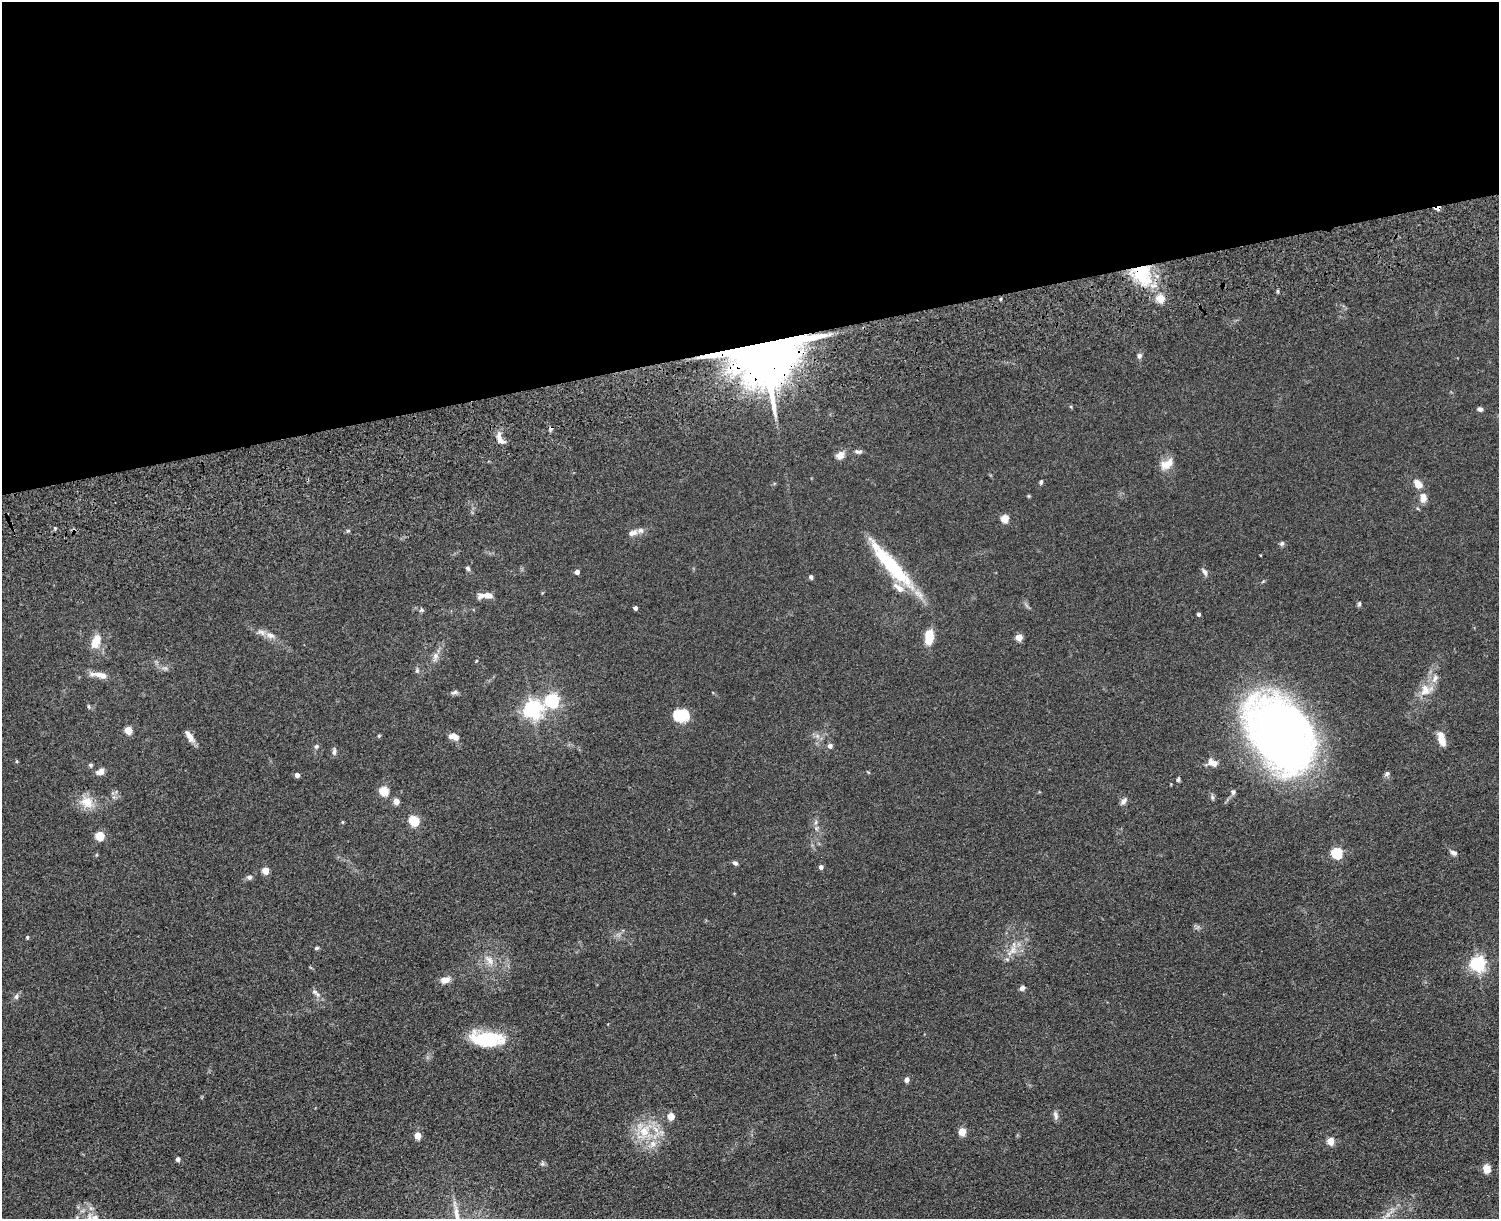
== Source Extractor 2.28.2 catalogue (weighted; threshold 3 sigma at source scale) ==
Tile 2 of 3 x 4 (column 2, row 1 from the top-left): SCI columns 1770-3266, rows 3811-5027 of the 5149 x 5188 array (HDU 1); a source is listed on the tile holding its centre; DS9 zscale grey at full resolution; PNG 1501 x 1221 px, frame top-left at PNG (2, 2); no overlay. Shown black and unused: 28% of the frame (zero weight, under 3 of 5 exposures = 11% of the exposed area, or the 3 px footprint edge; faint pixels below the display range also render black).
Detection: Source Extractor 2.28.2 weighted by HDU 2 'WHT'; one run over the whole footprint, this tile lists its part. Background 0.0747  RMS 0.0081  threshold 0.0365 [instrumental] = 3 sigma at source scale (4.5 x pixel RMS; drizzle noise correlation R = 1.50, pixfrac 1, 0.05/0.05 arcsec/px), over >= 5 px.
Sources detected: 98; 2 inside a brighter object's white glare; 1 cosmic-ray / hot-pixel residue — not listed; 6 inside a brighter listed object's ellipse — not listed separately; the other 89 listed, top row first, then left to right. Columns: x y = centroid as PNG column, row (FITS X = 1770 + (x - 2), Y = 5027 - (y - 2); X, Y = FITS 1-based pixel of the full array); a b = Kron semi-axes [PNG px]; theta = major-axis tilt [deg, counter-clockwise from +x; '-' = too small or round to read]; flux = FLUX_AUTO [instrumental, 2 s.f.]
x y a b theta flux
1142 274 32 21 -70 37
1001 299 4 3 - 0.76
1160 299 5 5 - 23
764 348 16 15 - 8600
1139 356 6 5 - 2.3
1480 409 6 5 - 2.4
500 440 11 6 -37 4
858 452 11 5 -5 2
840 455 11 8 50 4.8
1167 464 18 11 31 8.2
1041 482 6 4 75 1.2
1418 484 11 7 -51 7.3
1423 498 13 9 -86 5
1005 519 5 5 - 20
632 533 13 8 17 4.4
1282 543 7 6 - 1.4
892 565 71 17 -51 50
468 568 7 5 -47 1.5
577 572 4 4 - 3.3
1204 572 10 5 -58 2.3
811 577 4 4 - 2.1
488 595 10 7 -5 5.4
1359 604 6 5 - 1.3
635 608 4 4 - 2.5
422 610 6 5 - 1.2
1199 614 4 4 - 1.6
929 634 12 10 37 8.6
270 635 12 7 -18 4.6
1019 637 5 5 - 10
96 641 17 9 64 11
435 656 8 7 - 2.9
476 661 4 3 - 0.65
417 670 6 4 72 1.1
101 675 20 7 -10 6.9
1425 690 17 14 89 10
454 692 9 5 18 1.7
552 700 6 6 - 150
532 710 6 6 - 300
680 714 14 13 - 19
128 730 5 5 - 19
1280 733 80 52 -55 410
189 736 17 6 -58 5.3
454 737 13 7 -18 4.7
1442 739 13 6 -73 12
316 746 6 5 - 1.4
830 746 5 5 - 2.9
334 752 8 6 80 2.3
1212 763 13 8 -24 5
91 765 6 4 -42 1.2
100 772 10 7 26 3.9
1387 774 7 5 49 1.6
297 775 4 4 - 3.4
1178 780 5 4 - 1.2
384 791 5 5 - 31
1233 792 7 6 - 1.6
396 801 4 4 - 8.3
1124 801 9 6 52 2.6
87 802 17 14 -47 11
414 821 7 6 - 24
816 822 7 4 71 1.5
100 836 5 5 - 26
1337 853 5 5 - 66
1453 853 8 5 -25 2.4
735 863 7 5 -24 1.7
821 867 4 4 - 2.6
265 871 5 4 - 13
249 877 6 6 - 2.1
27 937 4 3 - 0.97
317 948 6 4 21 0.99
1013 950 14 7 59 5.8
489 960 14 8 -54 5.4
1478 964 6 6 - 190
445 980 11 7 9 6
1022 988 6 5 - 2.6
315 992 8 6 -31 2.3
16 996 8 5 68 1.7
486 1039 38 16 -4 39
907 1080 4 4 - 3.5
1055 1115 13 5 -77 2.4
671 1117 8 7 - 5.2
644 1131 17 14 70 17
962 1132 9 9 - 5.2
418 1135 5 4 - 14
1331 1141 5 4 - 19
653 1144 9 9 - 5.2
178 1159 4 4 - 2.6
542 1164 7 4 18 1.2
1487 1169 10 8 -87 5.8
95 1218 12 10 -39 6.2
Overlapping masked pixels (flux is a lower limit): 2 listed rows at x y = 1142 274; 764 348
Isophote crosses this tile's border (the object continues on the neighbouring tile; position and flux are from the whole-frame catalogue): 1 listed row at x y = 95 1218